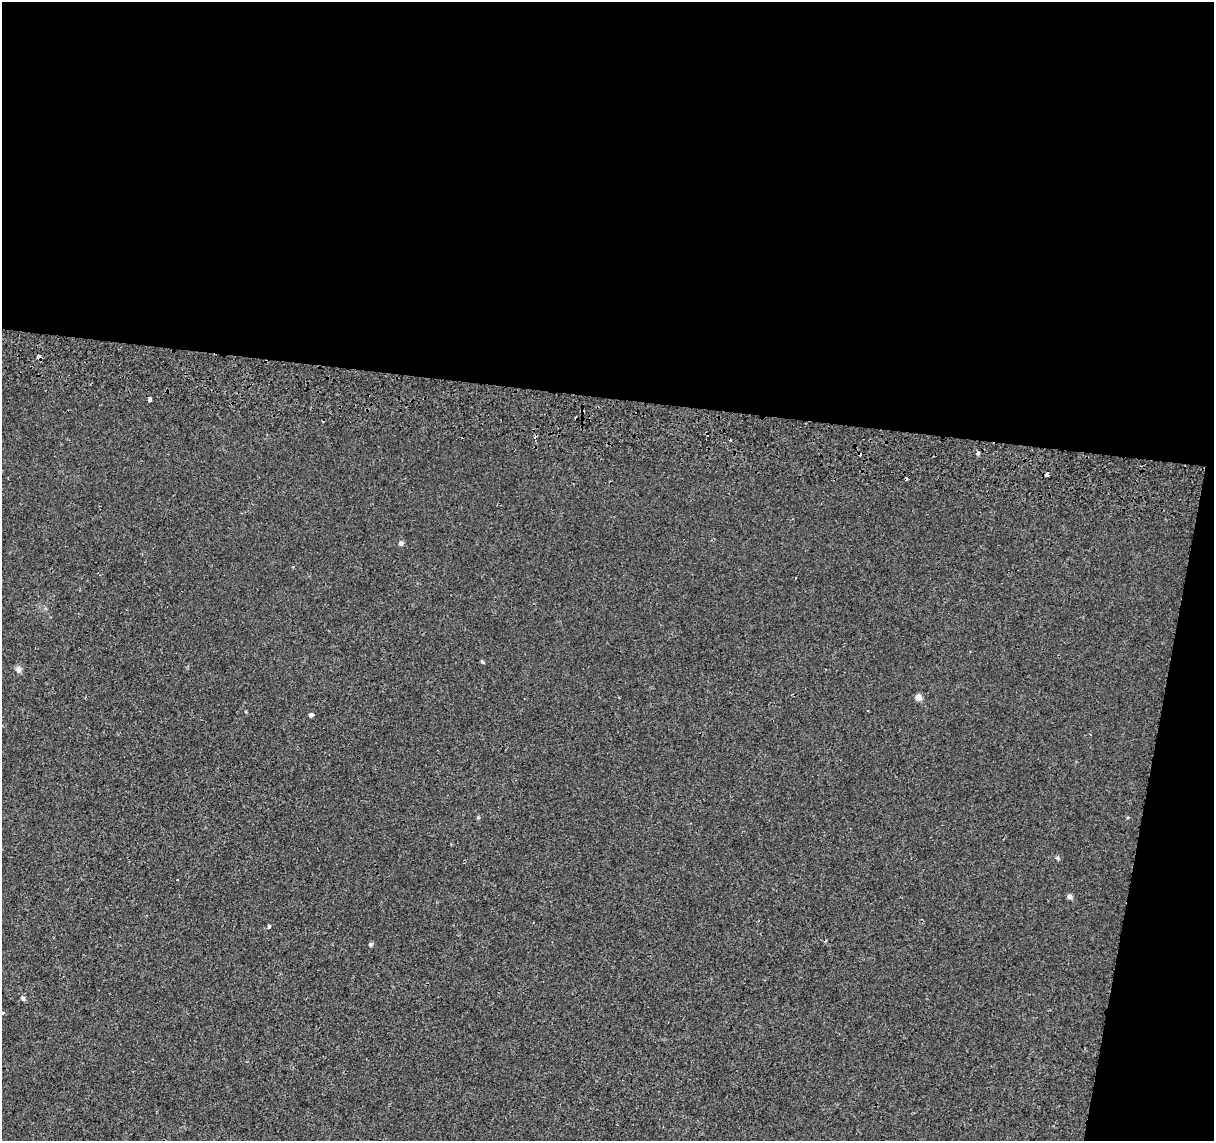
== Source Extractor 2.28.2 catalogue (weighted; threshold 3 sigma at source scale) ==
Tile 4 of 4 x 4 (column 4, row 1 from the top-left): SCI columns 3663-4874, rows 3700-4838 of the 4894 x 5182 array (HDU 1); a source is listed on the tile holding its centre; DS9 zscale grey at full resolution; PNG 1216 x 1143 px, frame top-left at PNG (2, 2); no overlay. Shown black and unused: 38% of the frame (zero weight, under 2 of 3 exposures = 3% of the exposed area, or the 3 px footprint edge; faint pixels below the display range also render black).
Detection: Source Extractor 2.28.2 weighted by HDU 2 'WHT'; one run over the whole footprint, this tile lists its part. Background 5.13e-04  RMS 0.0039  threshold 0.0174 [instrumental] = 3 sigma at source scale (4.5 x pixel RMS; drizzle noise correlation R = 1.50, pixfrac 1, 0.0396/0.0396 arcsec/px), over >= 5 px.
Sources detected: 21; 5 cosmic-ray / hot-pixel residue — not listed; the other 16 listed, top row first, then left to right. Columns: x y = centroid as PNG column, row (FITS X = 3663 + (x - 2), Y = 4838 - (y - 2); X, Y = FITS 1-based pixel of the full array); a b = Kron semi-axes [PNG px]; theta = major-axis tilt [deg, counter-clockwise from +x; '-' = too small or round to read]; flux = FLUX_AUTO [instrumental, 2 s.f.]
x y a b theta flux
39 357 4 3 - 3.2
149 399 4 4 - 1.5
978 453 5 5 - 0.61
1047 475 4 3 - 2.9
401 543 6 6 - 0.98
482 661 6 4 -62 0.49
19 670 9 7 -76 1.5
918 697 7 6 - 2.3
311 715 5 5 - 0.82
478 817 6 4 1 0.43
1057 858 6 4 -39 0.65
1069 896 6 6 - 1.1
269 926 4 3 - 1.6
371 944 6 5 - 0.68
23 998 7 5 -56 0.81
3 1013 4 4 - 0.66
Overlapping masked pixels (flux is a lower limit): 1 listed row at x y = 39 357
Isophote crosses this tile's border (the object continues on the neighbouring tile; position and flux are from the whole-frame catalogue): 1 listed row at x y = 3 1013